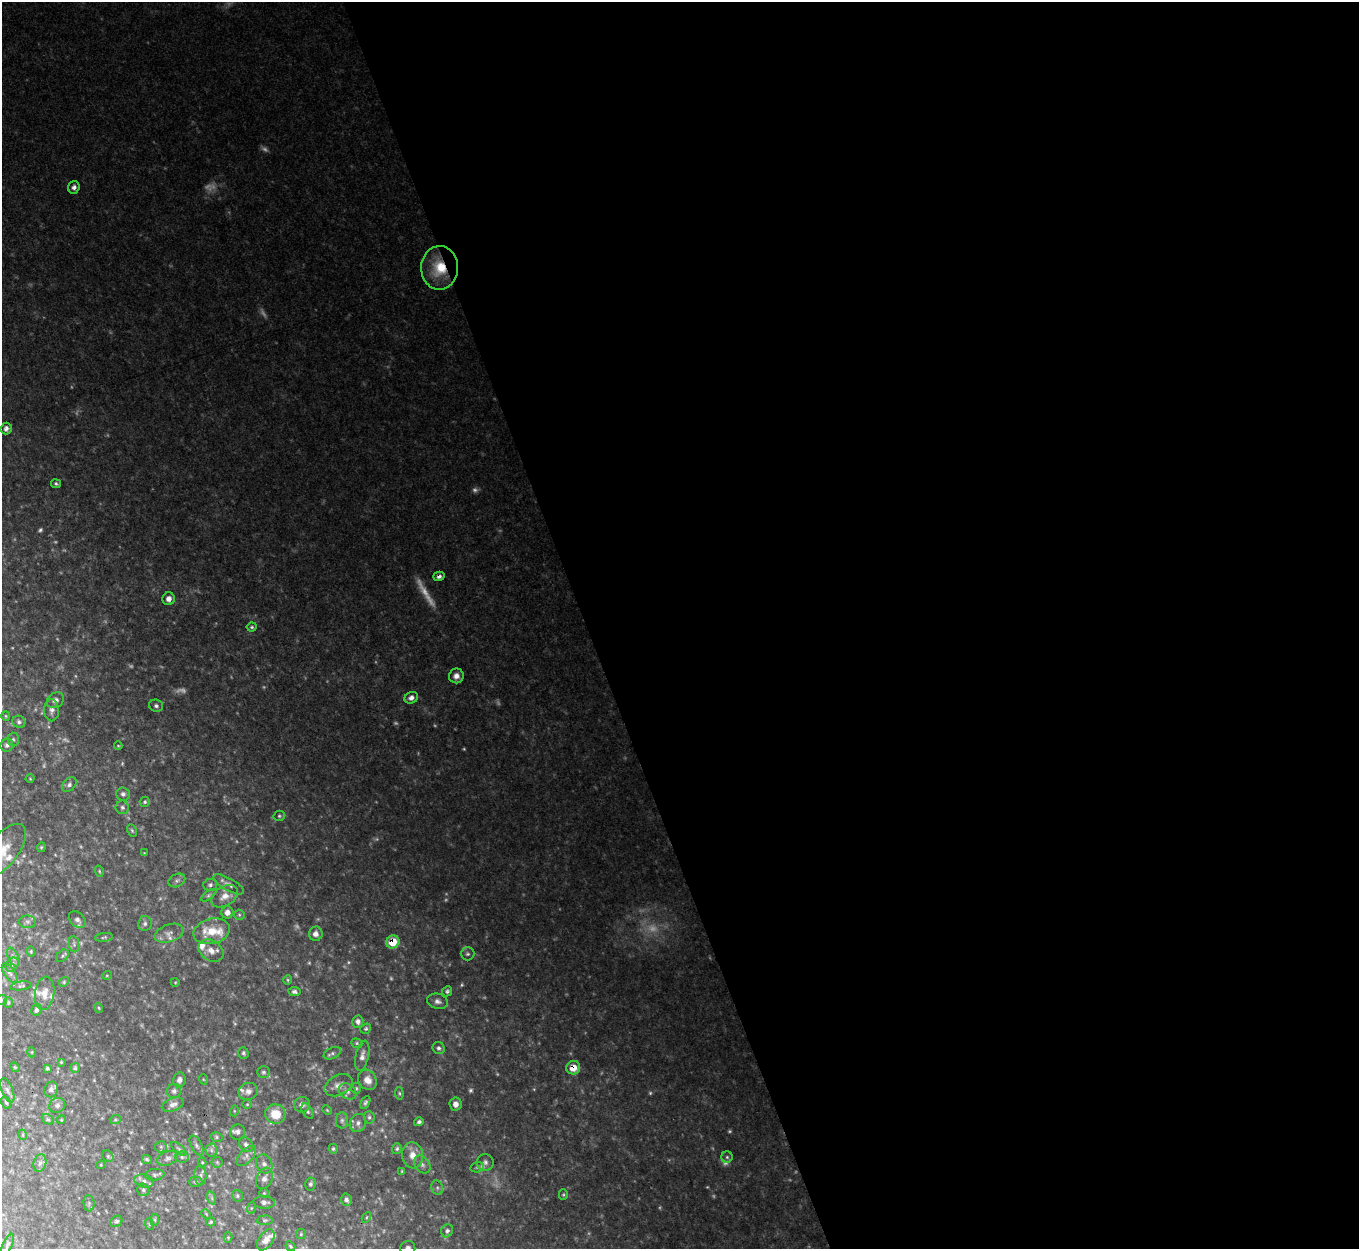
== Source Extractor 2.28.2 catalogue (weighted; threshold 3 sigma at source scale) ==
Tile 8 of 4 x 4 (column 4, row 2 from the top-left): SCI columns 4074-5430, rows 2773-4019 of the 5431 x 5416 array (HDU 1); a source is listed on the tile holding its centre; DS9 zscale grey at full resolution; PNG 1361 x 1251 px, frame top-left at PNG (2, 2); each listed source drawn as its Kron ellipse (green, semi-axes under 4 px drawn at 4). Shown black and unused: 57% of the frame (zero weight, under 3 of 4 exposures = <1% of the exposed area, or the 3 px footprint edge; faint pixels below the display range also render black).
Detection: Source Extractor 2.28.2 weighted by HDU 2 'WHT'; one run over the whole footprint, this tile lists its part. Background 0.0864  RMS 0.0076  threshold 0.034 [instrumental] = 3 sigma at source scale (4.5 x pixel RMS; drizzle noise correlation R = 1.50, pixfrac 1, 0.05/0.05 arcsec/px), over >= 5 px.
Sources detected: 224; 49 too faint to see at this stretch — neither listed nor drawn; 12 inside a brighter listed object's ellipse — not listed separately; the other 163 listed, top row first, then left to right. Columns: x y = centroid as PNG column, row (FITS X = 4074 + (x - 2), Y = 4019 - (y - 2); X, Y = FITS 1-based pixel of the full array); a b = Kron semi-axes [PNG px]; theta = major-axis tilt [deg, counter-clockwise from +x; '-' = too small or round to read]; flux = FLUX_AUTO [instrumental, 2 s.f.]
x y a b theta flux
74 187 6 5 - 3.3
440 268 22 18 88 31
6 428 6 5 - 3
56 484 5 4 - 1.6
439 576 6 4 15 2.6
169 599 6 6 - 4.7
252 627 5 4 - 1.4
456 676 7 7 - 4.9
411 698 7 5 28 4.4
55 700 9 7 33 3.6
156 706 7 6 - 2.2
52 710 11 7 -90 3.7
6 716 5 4 - 0.91
19 722 6 6 - 2.2
13 739 7 5 -89 1.8
7 745 6 6 - 2.7
118 746 4 4 - 0.75
30 779 4 3 - 0.6
69 785 8 6 44 2.3
123 794 6 6 - 2.5
145 802 5 5 - 1.3
122 807 7 6 - 2.1
279 816 6 5 - 1.4
132 830 6 4 -63 1.2
41 847 5 4 - 1.1
3 850 31 15 52 19
144 853 3 3 - 0.53
99 871 6 4 -73 0.99
177 880 9 6 26 2.3
229 884 17 6 -29 3.8
210 885 7 6 - 2.1
209 895 9 4 36 1.8
225 896 14 9 33 7.2
227 912 6 6 - 4.1
239 915 5 5 - 1.2
77 920 10 6 -45 3.2
27 922 8 6 -2 2.5
145 923 8 6 84 2.3
212 931 18 12 14 16
169 933 15 8 18 4.9
316 934 7 7 - 4.5
104 937 9 4 6 1.4
393 942 7 6 - 21
74 944 8 5 -81 1.6
31 951 5 4 - 0.88
211 951 13 10 -33 6.9
468 954 7 6 - 1.9
62 956 7 5 42 1.2
13 957 10 5 -64 2.2
12 965 7 5 54 2
10 973 11 5 -55 2.5
107 975 5 3 - 0.64
288 980 5 3 - 0.88
64 982 5 4 - 1.1
175 982 4 3 - 0.65
21 986 11 4 8 1.7
447 991 5 5 - 1.7
294 992 6 4 -11 2.2
45 993 17 9 83 7.3
2 1000 5 5 - 0.95
438 1001 10 7 -15 3.6
8 1003 5 4 - 1.1
99 1008 5 3 - 0.84
37 1010 6 5 - 2.3
358 1021 6 5 - 2.8
366 1029 6 4 38 1.3
357 1043 6 4 -21 1.2
439 1048 6 5 - 2.7
32 1052 5 3 - 0.67
243 1053 6 5 - 1.6
332 1053 9 5 24 2.1
362 1056 15 6 78 4.4
61 1062 4 3 - 0.75
15 1067 5 4 - 0.88
75 1068 5 4 - 1.5
573 1068 7 6 - 13
47 1069 4 4 - 1.6
264 1072 6 6 - 1.7
203 1079 5 3 - 0.66
179 1080 7 6 - 3.4
367 1080 11 8 -56 7.2
338 1085 15 10 26 5.8
356 1088 5 5 - 1.2
51 1089 8 7 - 3.3
7 1090 13 5 -69 2.8
174 1091 7 7 - 2.2
248 1091 10 8 23 3.9
347 1091 9 7 -34 3.4
399 1093 6 4 -84 1.1
365 1102 7 4 64 1.6
6 1103 7 4 -63 1.3
247 1104 5 4 - 0.95
456 1104 6 6 - 4.8
57 1105 8 7 - 2.6
173 1105 11 6 19 3.9
302 1105 8 8 - 4.4
327 1110 5 3 - 0.82
234 1111 5 3 - 0.76
307 1111 8 5 -59 1.7
275 1114 10 9 - 18
369 1117 6 5 - 1.7
48 1119 6 4 -29 1.3
61 1120 5 3 - 0.69
115 1120 5 3 - 1
342 1120 8 6 90 2.2
419 1122 5 4 - 2
358 1123 9 7 58 3.5
238 1132 7 7 - 3.2
23 1135 5 3 - 0.78
216 1137 6 4 -16 1.4
197 1145 11 5 -61 2.4
246 1145 8 6 -49 2.8
161 1147 6 5 - 1.3
179 1149 9 4 -40 1.3
333 1149 5 4 - 1.4
397 1149 5 5 - 1.4
211 1150 6 6 - 1.9
413 1155 13 10 -81 9.1
108 1156 6 5 - 1.3
246 1156 12 6 49 3.5
182 1157 6 5 - 1.7
727 1157 5 5 - 1.8
168 1158 11 7 20 2.7
147 1159 5 3 - 1.2
202 1162 5 4 - 0.95
217 1162 5 5 - 1.2
485 1162 8 8 - 3.1
40 1163 9 6 74 2.7
264 1164 10 8 -60 3.7
422 1164 9 7 -54 3.4
101 1165 4 4 - 0.81
477 1167 7 5 14 1.5
402 1171 4 3 - 0.82
155 1175 10 5 7 2
200 1175 10 6 -88 2.4
264 1178 11 8 64 3.8
144 1181 10 6 -15 3
196 1182 7 5 1 1.5
311 1184 7 5 78 2
437 1188 7 5 -71 2
143 1190 6 6 - 1.5
264 1193 4 4 - 0.89
563 1195 5 4 - 1.2
237 1196 6 5 - 1.3
212 1198 7 4 -71 1.4
346 1200 6 5 - 2.6
264 1202 10 6 -3 2.8
89 1203 8 5 -84 1.8
251 1208 6 3 71 0.84
206 1214 5 3 - 0.72
366 1218 5 3 - 0.87
155 1220 6 4 86 1.1
265 1220 8 5 3 1.5
116 1221 6 5 - 1.7
211 1222 4 4 - 1.3
149 1224 6 4 -71 0.83
447 1231 7 6 - 2.2
301 1234 5 5 - 1.1
228 1237 5 4 - 0.87
266 1240 12 7 56 6.7
7 1245 12 4 64 2.2
291 1246 5 3 - 1.1
408 1248 7 7 - 3.3
Overlapping masked pixels (flux is a lower limit): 4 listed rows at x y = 440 268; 439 576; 393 942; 573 1068
Isophote crosses this tile's border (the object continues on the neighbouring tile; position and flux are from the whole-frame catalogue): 3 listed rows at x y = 3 850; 2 1000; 408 1248